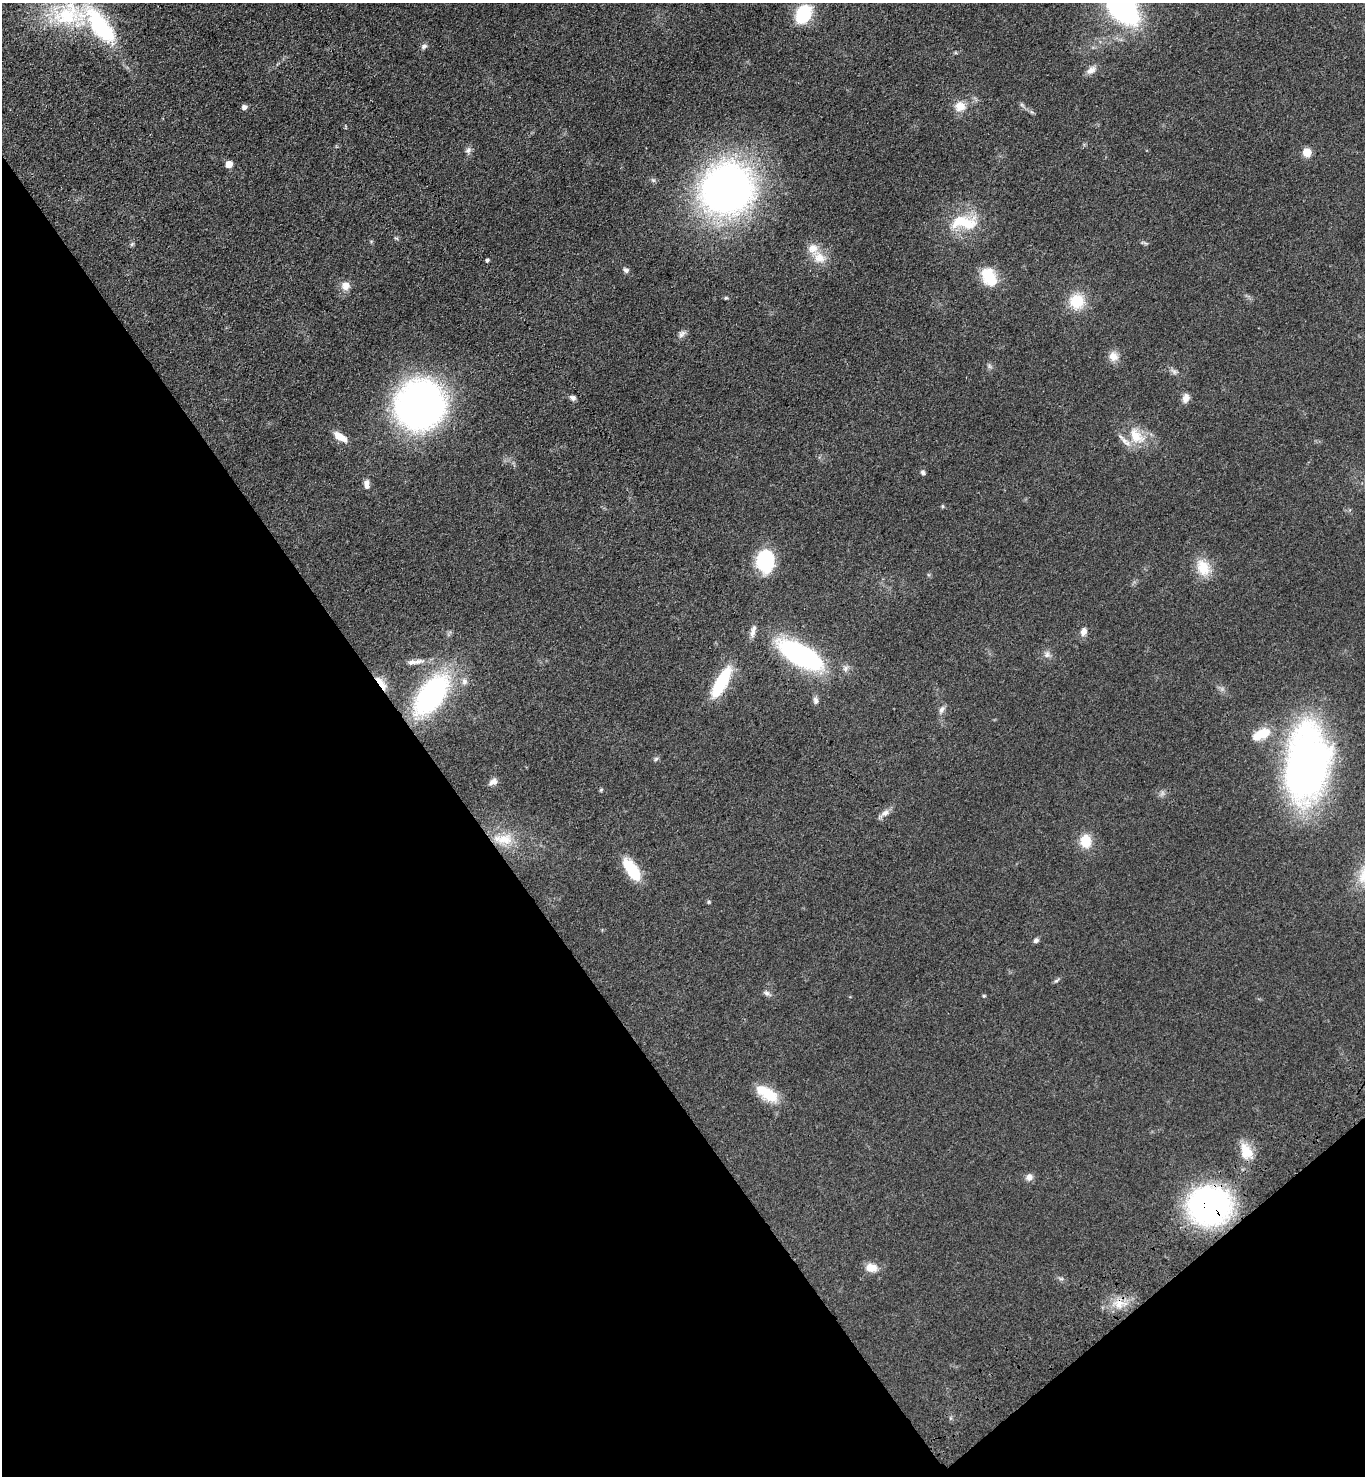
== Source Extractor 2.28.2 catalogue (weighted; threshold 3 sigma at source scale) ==
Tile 14 of 4 x 4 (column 2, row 4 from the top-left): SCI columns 1735-3097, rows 97-1570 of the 6056 x 6087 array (HDU 1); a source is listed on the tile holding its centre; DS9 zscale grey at full resolution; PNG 1367 x 1478 px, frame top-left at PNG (2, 3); no overlay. Shown black and unused: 35% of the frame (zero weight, under 3 of 4 exposures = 6% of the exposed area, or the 3 px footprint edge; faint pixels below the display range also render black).
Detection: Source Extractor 2.28.2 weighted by HDU 2 'WHT'; one run over the whole footprint, this tile lists its part. Background 0.072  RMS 0.0064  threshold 0.0287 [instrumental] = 3 sigma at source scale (4.5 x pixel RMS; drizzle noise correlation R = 1.50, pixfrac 1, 0.05/0.05 arcsec/px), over >= 5 px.
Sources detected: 74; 2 too faint to see at this stretch — not listed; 4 inside a brighter listed object's ellipse — not listed separately; the other 68 listed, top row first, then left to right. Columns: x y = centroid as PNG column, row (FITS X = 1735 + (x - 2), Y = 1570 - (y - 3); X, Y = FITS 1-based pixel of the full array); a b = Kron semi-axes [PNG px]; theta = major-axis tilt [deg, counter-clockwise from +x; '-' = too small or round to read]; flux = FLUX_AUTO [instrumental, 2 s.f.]
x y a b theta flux
1122 8 26 16 -47 190
804 14 16 11 62 39
100 26 60 23 -49 64
424 46 9 6 25 1.9
1091 70 13 8 37 4.1
1022 105 8 4 -37 1.3
960 106 14 13 - 8.1
244 107 5 5 - 2.8
1032 112 6 4 -70 1
468 150 9 7 47 2.1
1307 152 5 5 - 23
229 164 5 5 - 9
727 189 40 37 14 400
964 222 39 19 -1 27
1145 243 8 4 -36 1.1
132 244 7 4 45 0.96
820 258 23 14 -42 11
487 260 3 3 - 1.3
626 270 8 6 -34 1.9
989 277 20 14 -61 21
346 286 10 9 - 5.8
726 298 5 4 - 0.8
1077 301 18 18 - 18
682 334 11 8 50 2.6
1113 356 13 12 - 5.7
1174 371 10 6 -52 2.1
573 398 8 6 -26 1.9
1186 398 12 8 72 3.8
420 405 44 41 47 270
1136 436 23 15 -48 16
340 437 15 7 -30 8.9
923 473 6 5 - 1.8
366 484 12 6 -89 3.6
943 506 6 4 -90 0.68
765 561 21 16 90 44
1203 567 22 16 -63 14
753 631 17 6 75 3.6
1083 631 11 8 70 3.5
1047 654 10 7 69 2.6
801 655 38 15 -28 150
418 662 20 7 14 4.4
846 668 8 8 - 2.5
464 682 10 8 -79 3.1
721 682 28 9 62 49
381 683 22 7 -53 7.2
431 695 44 22 53 130
815 700 10 7 -81 2.2
941 710 11 6 64 2.4
1262 734 27 13 23 15
656 759 6 5 - 1.2
1306 766 51 28 84 440
493 782 10 7 33 3.4
885 813 13 8 36 3.6
505 839 25 15 3 14
1086 841 17 13 -86 12
632 870 26 11 -55 24
709 902 5 4 - 0.82
1036 940 6 5 - 1.9
1056 981 8 4 36 1.3
766 993 10 6 -21 2.1
984 996 5 4 - 0.74
767 1093 28 12 -31 19
1246 1151 22 14 -63 12
1029 1177 9 8 - 3.4
1209 1205 29 26 -3 220
871 1268 14 10 -13 7.6
1061 1279 7 4 0 1.2
1119 1304 15 11 81 8.2
Overlapping masked pixels (flux is a lower limit): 2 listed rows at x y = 381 683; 1209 1205
Isophote crosses this tile's border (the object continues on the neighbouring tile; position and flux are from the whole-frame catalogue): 1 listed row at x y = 1122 8